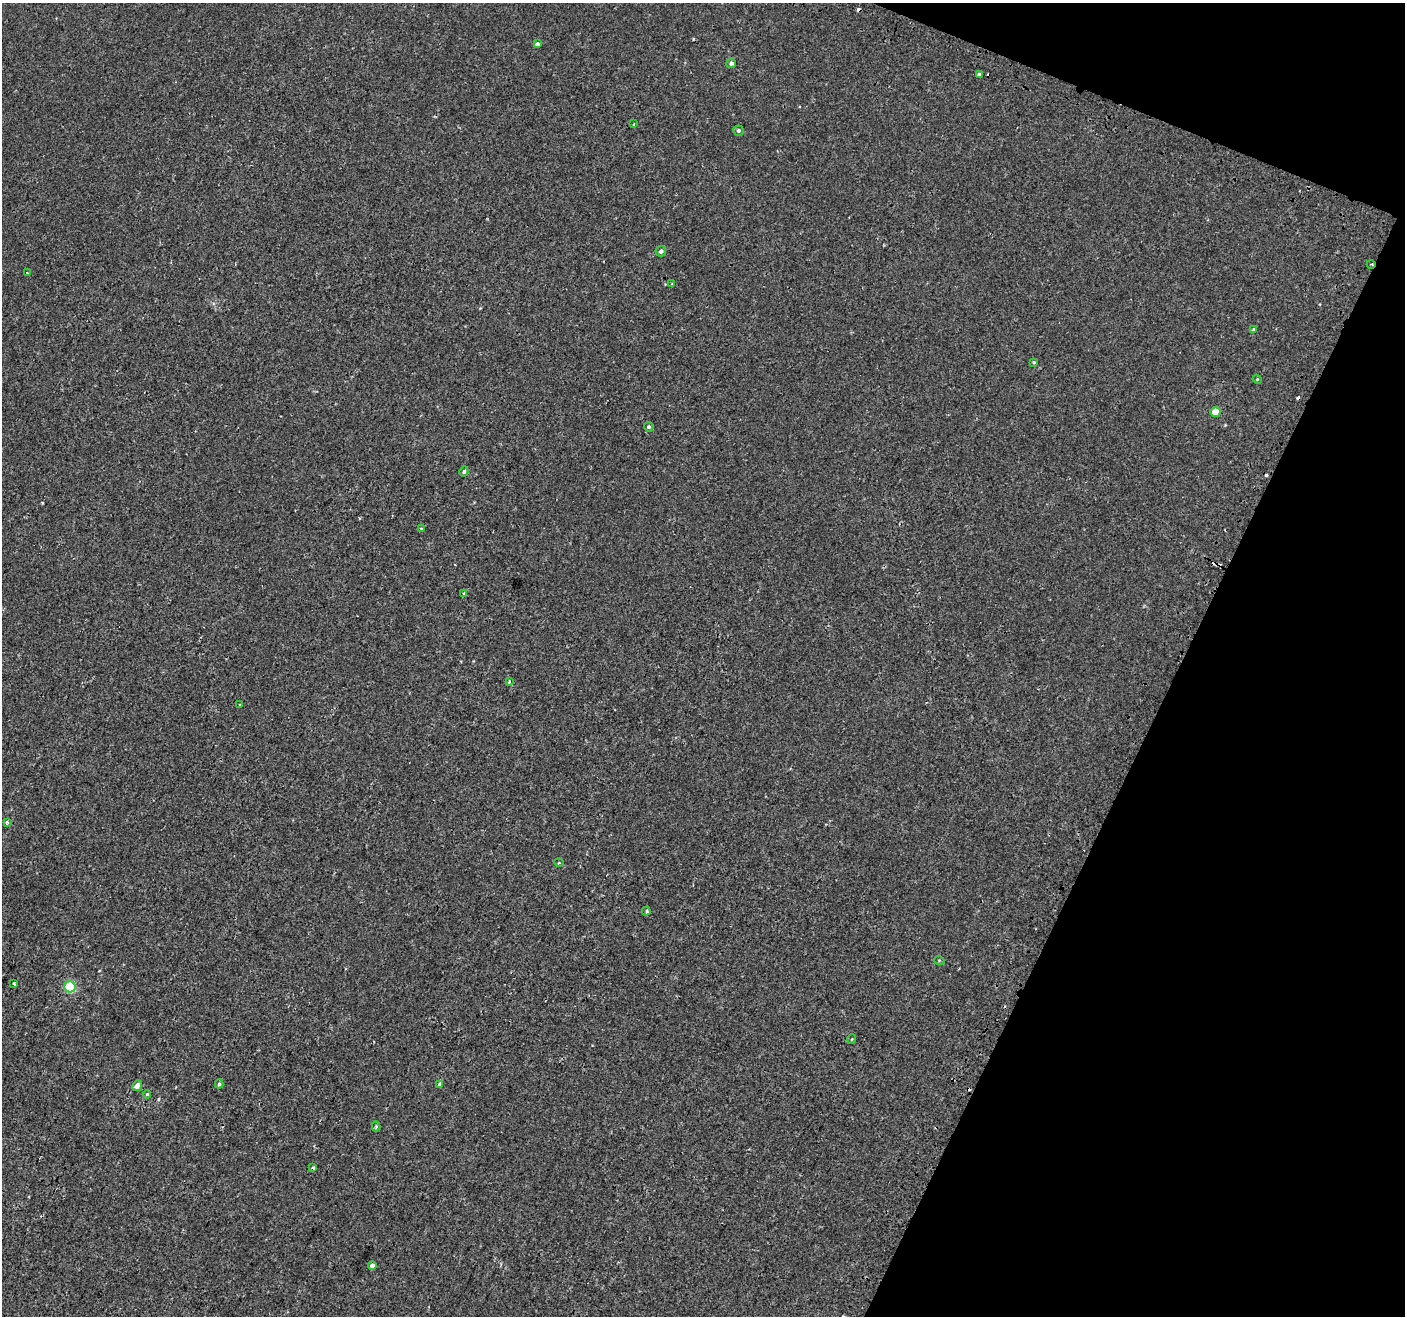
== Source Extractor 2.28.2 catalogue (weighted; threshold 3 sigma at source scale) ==
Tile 8 of 4 x 4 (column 4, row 2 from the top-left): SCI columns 4266-5668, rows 2889-4202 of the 5715 x 5844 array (HDU 1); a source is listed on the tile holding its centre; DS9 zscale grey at full resolution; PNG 1407 x 1318 px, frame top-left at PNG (2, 3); each listed source drawn as its Kron ellipse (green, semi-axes under 4 px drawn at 4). Shown black and unused: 20% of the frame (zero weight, under 2 of 3 exposures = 3% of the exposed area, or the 3 px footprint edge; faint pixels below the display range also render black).
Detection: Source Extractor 2.28.2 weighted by HDU 2 'WHT'; one run over the whole footprint, this tile lists its part. Background 5.43e-04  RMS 0.0031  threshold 0.0141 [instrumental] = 3 sigma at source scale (4.5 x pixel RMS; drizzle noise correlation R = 1.50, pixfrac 1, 0.0396/0.0396 arcsec/px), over >= 5 px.
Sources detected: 39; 6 cosmic-ray / hot-pixel residue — neither listed nor drawn; the other 33 listed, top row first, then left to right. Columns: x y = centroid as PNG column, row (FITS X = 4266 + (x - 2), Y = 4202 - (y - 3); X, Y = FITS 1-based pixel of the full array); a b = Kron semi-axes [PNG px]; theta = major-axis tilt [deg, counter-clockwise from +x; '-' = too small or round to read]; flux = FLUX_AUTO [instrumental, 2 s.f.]
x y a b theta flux
537 44 4 3 - 5.6
731 63 5 4 - 0.76
979 75 4 3 - 1.9
634 124 4 3 - 0.28
738 131 5 5 - 0.72
661 251 5 5 - 0.81
1371 264 4 3 - 0.29
27 272 3 2 - 0.2
672 283 3 2 - 0.22
1253 329 4 3 - 0.55
1034 362 4 4 - 0.31
1257 379 5 4 - 0.26
1215 412 5 5 - 5.2
649 427 5 4 - 0.52
464 471 5 4 - 0.52
422 529 3 3 - 0.56
464 594 3 3 - 1.1
509 681 4 3 - 0.41
240 705 3 3 - 0.29
7 822 4 3 - 0.48
559 863 5 3 - 0.24
646 911 4 3 - 0.48
939 960 5 3 - 0.25
14 983 4 3 - 0.37
70 987 5 5 - 23
852 1039 5 3 - 0.23
219 1084 4 4 - 0.47
439 1084 4 3 - 1.4
137 1086 5 4 - 1.3
147 1094 4 4 - 0.34
376 1126 5 4 - 0.36
313 1168 4 3 - 0.33
372 1266 4 4 - 0.99
Overlapping masked pixels (flux is a lower limit): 2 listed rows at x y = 979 75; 1371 264